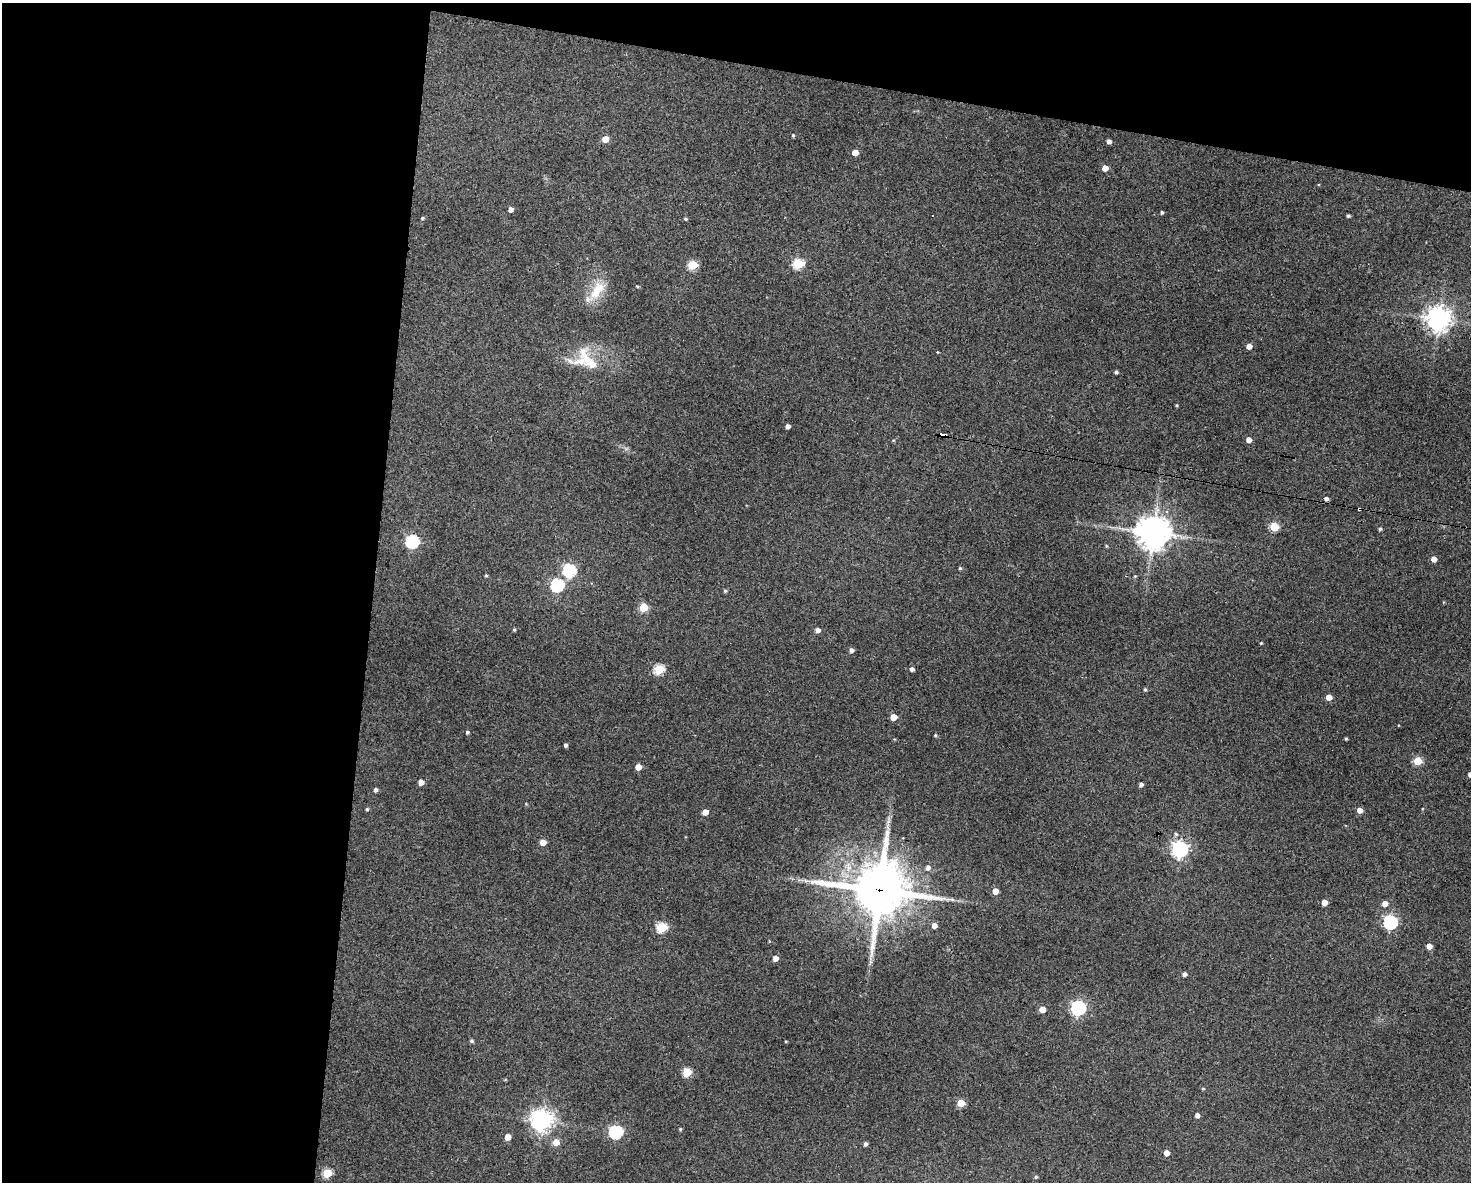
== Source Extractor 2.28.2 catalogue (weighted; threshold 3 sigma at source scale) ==
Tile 1 of 3 x 4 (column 1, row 1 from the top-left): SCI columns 109-1577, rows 3541-4720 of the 4742 x 4720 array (HDU 1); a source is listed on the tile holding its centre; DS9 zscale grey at full resolution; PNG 1473 x 1184 px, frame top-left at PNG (2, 3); no overlay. Shown black and unused: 31% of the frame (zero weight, under 3 of 4 exposures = <1% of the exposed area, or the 3 px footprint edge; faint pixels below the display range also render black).
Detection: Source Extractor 2.28.2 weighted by HDU 2 'WHT'; one run over the whole footprint, this tile lists its part. Background 0.125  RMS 0.0065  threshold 0.0292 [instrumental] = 3 sigma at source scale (4.5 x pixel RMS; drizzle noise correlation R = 1.50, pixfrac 1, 0.05/0.05 arcsec/px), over >= 5 px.
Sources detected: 97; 1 cosmic-ray / hot-pixel residue — not listed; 3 inside a brighter listed object's ellipse — not listed separately; the other 93 listed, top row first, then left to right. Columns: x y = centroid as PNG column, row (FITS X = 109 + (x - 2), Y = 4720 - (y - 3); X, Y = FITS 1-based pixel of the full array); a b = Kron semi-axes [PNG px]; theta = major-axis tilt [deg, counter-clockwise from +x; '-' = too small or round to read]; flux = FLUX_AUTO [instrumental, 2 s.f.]
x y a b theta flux
793 135 4 3 - 0.83
605 139 5 4 - 9.3
1109 141 4 4 - 2.8
855 153 5 4 - 7.3
1105 168 4 4 - 6.5
511 209 4 4 - 3.4
1162 212 3 3 - 1.1
1348 216 4 3 - 1.2
422 218 4 3 - 0.93
685 219 4 3 - 0.86
798 264 6 5 - 47
692 265 5 5 - 32
637 286 4 3 - 0.76
597 290 28 13 55 17
1439 319 8 8 - 580
1249 346 4 4 - 5.2
937 352 5 3 - 0.46
581 361 47 12 0 18
1116 372 4 3 - 1.4
1176 405 3 3 - 0.81
788 426 4 4 - 2.9
942 435 6 4 -4 82
1249 440 5 4 - 4.2
1359 509 4 3 - 2.1
1274 527 5 5 - 29
1380 529 4 4 - 1.1
1153 532 10 10 - 1200
412 541 6 6 - 90
1106 546 4 4 - 0.69
1434 559 4 4 - 5.1
960 568 4 4 - 0.92
569 570 6 6 - 83
486 575 4 3 - 0.81
1135 576 5 4 - 0.66
557 585 6 6 - 84
725 591 4 4 - 1.1
644 607 5 5 - 25
514 630 4 3 - 0.97
818 630 5 4 - 3.5
1261 643 4 3 - 0.58
851 650 5 4 - 2.1
659 669 5 5 - 41
912 669 4 4 - 2.1
1145 689 4 3 - 0.97
1329 697 4 4 - 6.8
893 717 5 4 - 11
467 732 4 4 - 1.2
935 735 4 3 - 0.85
1346 739 3 3 - 0.87
565 745 4 3 - 1.5
1418 761 5 5 - 27
638 767 5 4 - 8.1
1470 775 4 4 - 3.5
421 782 4 4 - 5.2
1141 784 4 4 - 2.3
375 790 4 4 - 1.8
526 804 5 3 - 0.53
367 809 5 4 - 0.88
1360 810 5 4 - 5.2
705 812 5 4 - 6.3
1176 834 5 4 - 1.2
543 842 5 4 - 7.2
1180 849 6 6 - 230
928 868 5 5 - 2.6
880 890 20 18 -5 3200
995 891 5 4 - 7
1324 902 4 4 - 7.2
1385 904 5 5 - 5.5
1390 922 6 6 - 130
934 925 5 5 - 4.3
662 927 5 5 - 47
769 941 5 3 - 0.54
1429 946 4 4 - 5.3
775 958 5 5 - 4.2
870 962 7 4 72 1.4
1184 974 4 4 - 2.3
1078 1008 6 6 - 150
1042 1010 4 4 - 8.4
471 1041 4 4 - 1.3
786 1041 4 3 - 0.51
687 1072 5 5 - 30
1203 1089 5 3 - 0.61
961 1103 5 5 - 19
1197 1115 4 4 - 3.6
541 1120 7 7 - 510
680 1129 4 3 - 0.82
616 1132 6 6 - 98
508 1137 5 4 - 8.3
556 1142 5 5 - 7.6
865 1144 4 4 - 1.8
1167 1153 4 4 - 6
327 1173 5 5 - 33
1036 1177 4 3 - 0.95
Overlapping masked pixels (flux is a lower limit): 3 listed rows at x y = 942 435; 1359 509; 880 890
Isophote crosses this tile's border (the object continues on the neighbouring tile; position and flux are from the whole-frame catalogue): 1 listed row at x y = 1470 775